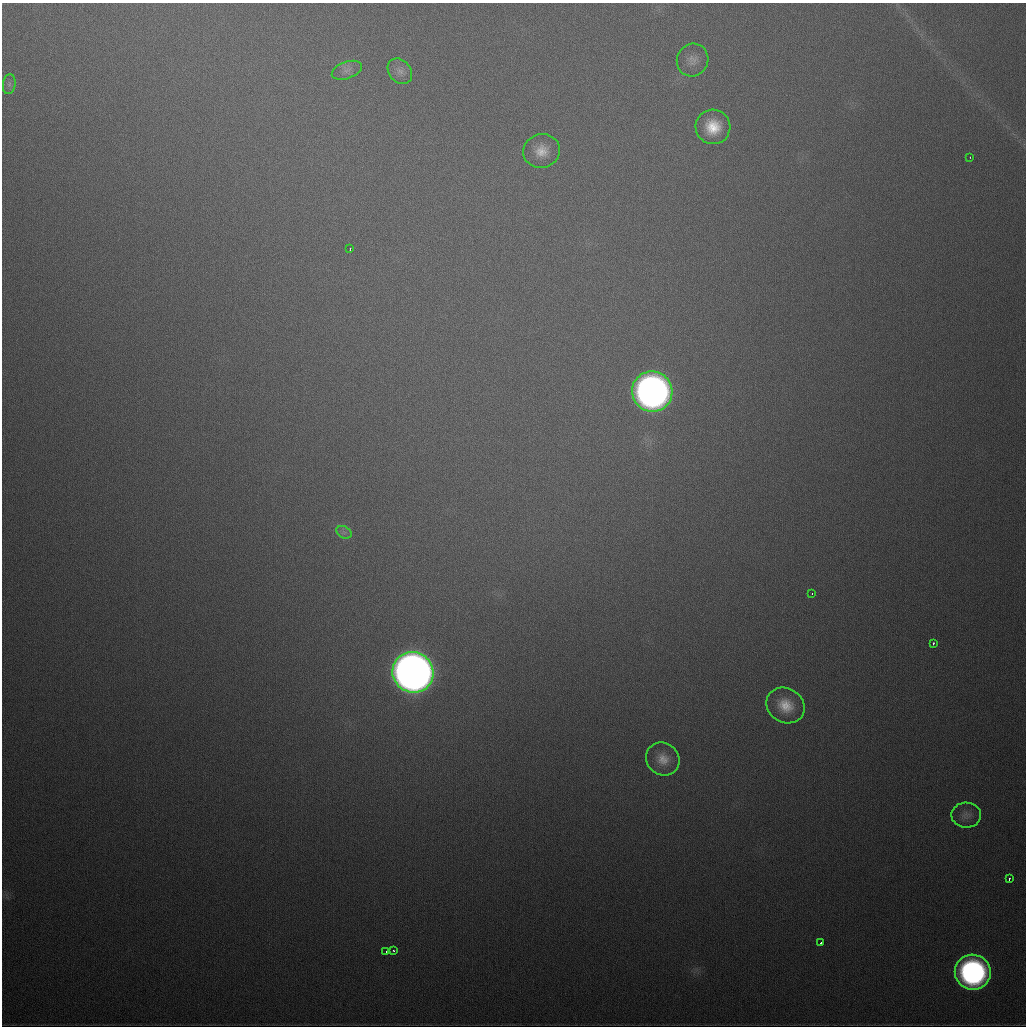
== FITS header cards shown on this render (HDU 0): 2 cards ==
NAXIS1  =                 1024
NAXIS2  =                 1024

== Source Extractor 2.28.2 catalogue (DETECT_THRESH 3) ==
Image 1024 x 1024 px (HDU 0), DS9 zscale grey, 1 PNG px = 1 image px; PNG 1028 x 1028 px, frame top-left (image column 1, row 1024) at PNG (2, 3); each listed source drawn as its Kron ellipse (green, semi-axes under 4 px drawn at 4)
Background 582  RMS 19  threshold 56.8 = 3 sigma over >= 5 px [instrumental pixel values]
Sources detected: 21; all 21 listed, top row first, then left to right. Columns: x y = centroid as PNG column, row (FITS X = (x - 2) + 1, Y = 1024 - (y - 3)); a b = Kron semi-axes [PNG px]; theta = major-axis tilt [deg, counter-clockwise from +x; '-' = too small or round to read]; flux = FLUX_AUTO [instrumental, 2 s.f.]
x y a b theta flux
693 60 16 15 - 1.4e+04
347 70 16 8 20 9.6e+03
400 71 14 10 -49 1.1e+04
9 84 10 6 82 5.2e+03
713 127 17 17 - 3.8e+04
542 151 18 16 14 2.3e+04
970 157 3 2 - 1.2e+03
350 249 3 2 - 1.7e+03
652 392 20 20 - 1.1e+06
344 532 8 5 -30 4.4e+03
812 594 3 2 - 4.2e+03
933 643 3 2 - 2.1e+03
413 672 21 20 - 2.3e+06
785 705 20 17 -31 3.1e+04
663 759 17 16 - 2.0e+04
966 815 15 12 -2 1.0e+04
1009 879 4 2 - 2.6e+03
821 943 3 2 - 2.9e+03
394 951 3 3 - 4.2e+03
386 952 3 2 - 4.5e+03
973 972 18 17 - 3.9e+05